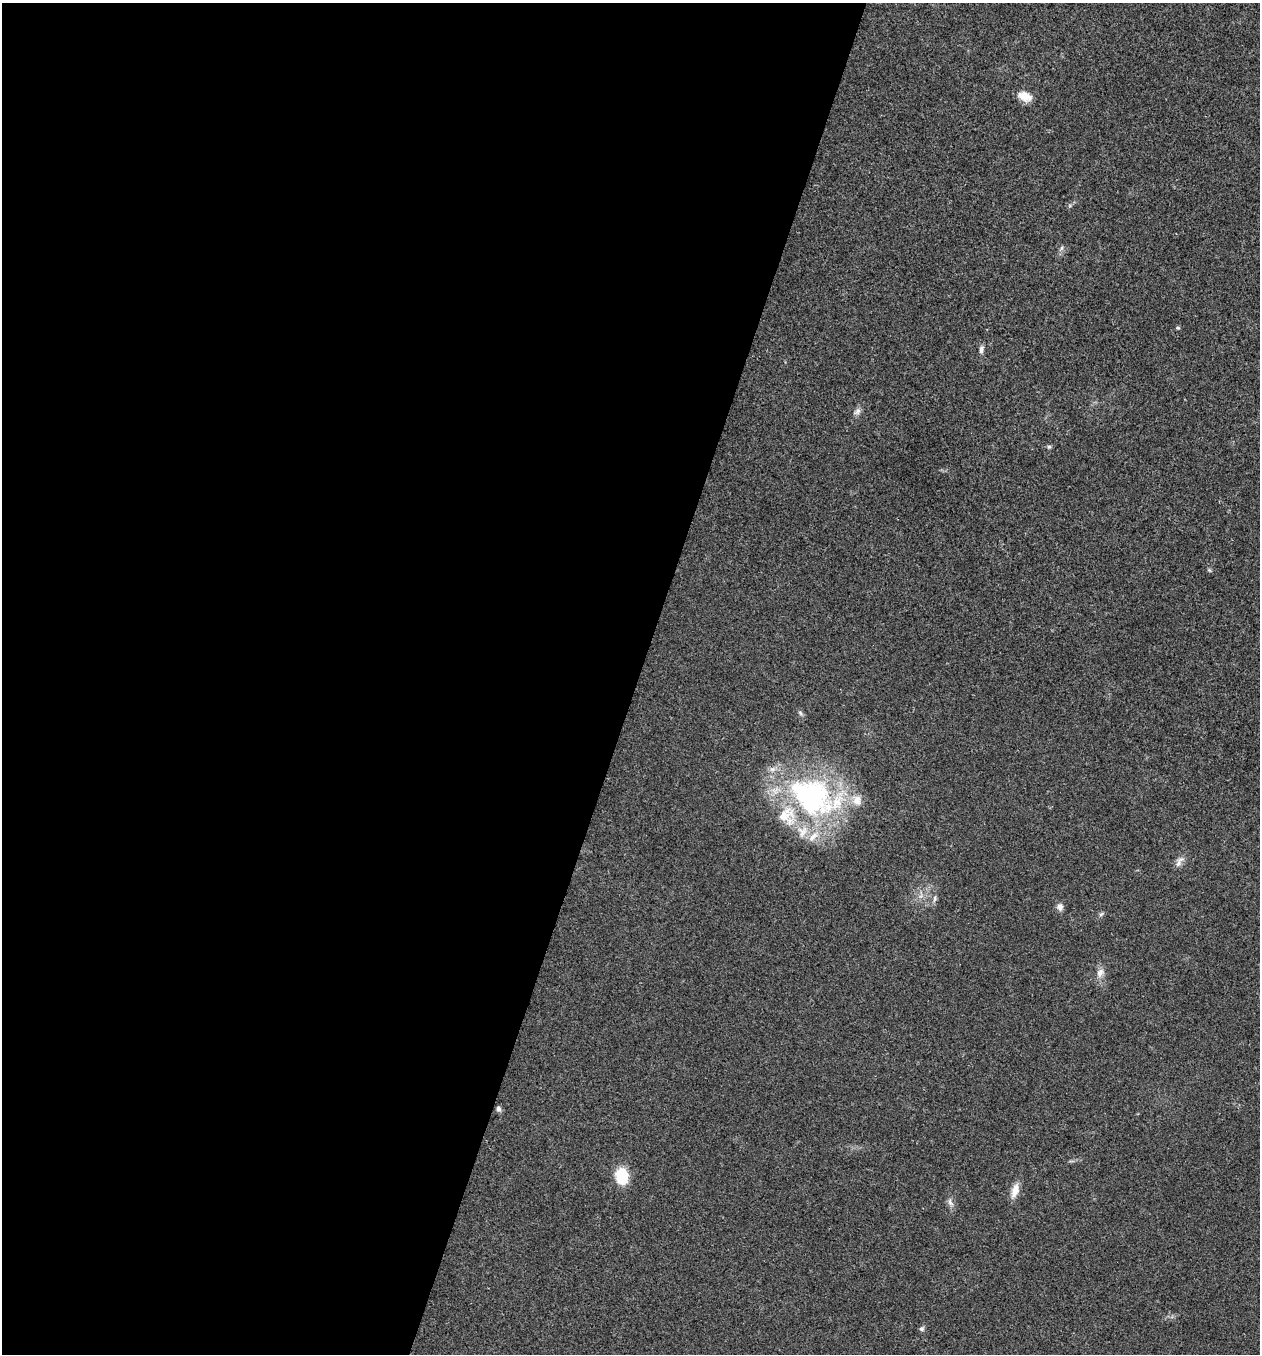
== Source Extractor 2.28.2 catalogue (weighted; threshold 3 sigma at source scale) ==
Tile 5 of 4 x 4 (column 1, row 2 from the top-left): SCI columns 135-1392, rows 2712-4063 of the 5433 x 5419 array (HDU 1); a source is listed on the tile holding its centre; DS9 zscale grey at full resolution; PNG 1262 x 1356 px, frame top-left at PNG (2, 3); no overlay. Shown black and unused: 51% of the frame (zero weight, under 3 of 4 exposures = <1% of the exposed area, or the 3 px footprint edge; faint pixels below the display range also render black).
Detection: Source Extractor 2.28.2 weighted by HDU 2 'WHT'; one run over the whole footprint, this tile lists its part. Background 0.0239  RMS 0.0041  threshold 0.0183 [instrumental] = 3 sigma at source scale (4.5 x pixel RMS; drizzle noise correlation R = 1.50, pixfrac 1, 0.05/0.05 arcsec/px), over >= 5 px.
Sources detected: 23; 4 inside a brighter listed object's ellipse — not listed separately; the other 19 listed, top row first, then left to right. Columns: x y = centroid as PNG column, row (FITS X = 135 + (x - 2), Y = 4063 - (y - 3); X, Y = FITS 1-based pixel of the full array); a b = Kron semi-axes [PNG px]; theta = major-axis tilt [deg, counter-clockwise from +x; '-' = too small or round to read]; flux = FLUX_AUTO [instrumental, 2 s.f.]
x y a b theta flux
1025 96 19 11 -21 4.4
1062 248 7 4 88 0.81
1178 328 5 4 - 0.53
981 349 11 6 77 1.3
857 411 11 6 45 1.6
1049 447 5 5 - 0.71
1209 570 6 4 -44 0.52
800 713 7 5 -59 0.81
813 797 70 47 -26 93
1178 863 12 6 63 1.9
934 899 11 4 81 1.1
1060 907 9 7 83 1.9
1101 914 7 4 44 0.71
1100 973 13 8 61 2.5
499 1109 7 5 -66 1.2
622 1176 13 10 -87 16
1015 1190 19 9 71 4
950 1202 12 6 -64 1.6
922 1329 6 6 - 0.92